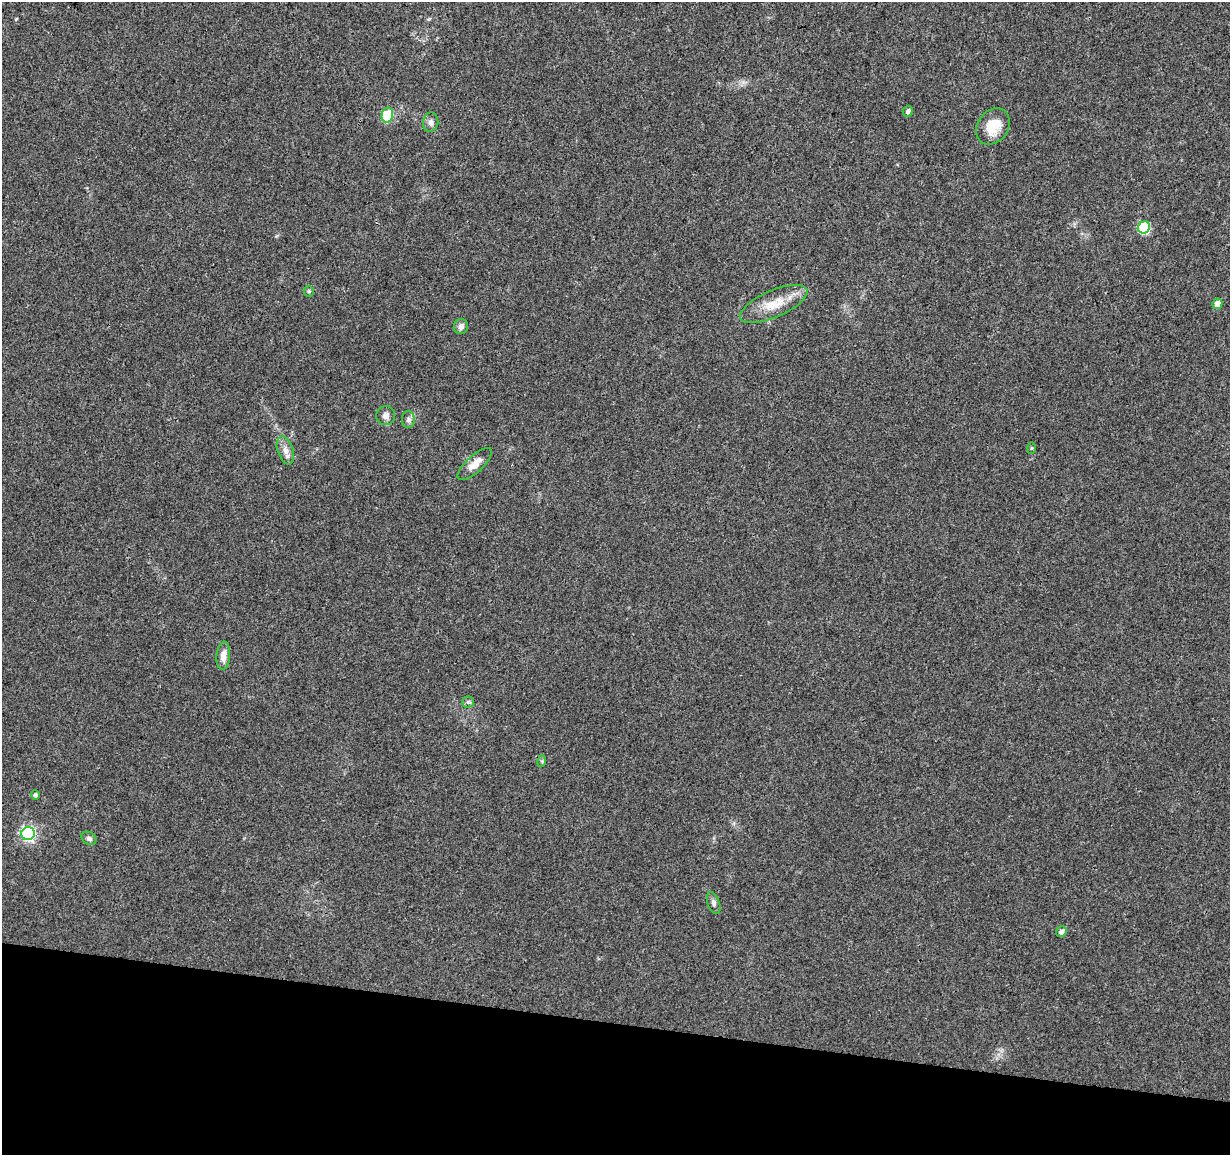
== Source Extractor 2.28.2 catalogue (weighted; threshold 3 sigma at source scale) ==
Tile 15 of 4 x 4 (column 3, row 4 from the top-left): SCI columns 2464-3691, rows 285-1437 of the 4918 x 5121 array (HDU 1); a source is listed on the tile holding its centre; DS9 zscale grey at full resolution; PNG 1232 x 1157 px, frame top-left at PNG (2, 2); each listed source drawn as its Kron ellipse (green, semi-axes under 4 px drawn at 4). Shown black and unused: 11% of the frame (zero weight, under 3 of 4 exposures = <1% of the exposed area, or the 3 px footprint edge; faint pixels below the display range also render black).
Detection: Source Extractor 2.28.2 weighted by HDU 2 'WHT'; one run over the whole footprint, this tile lists its part. Background 0.0277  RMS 0.0038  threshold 0.0169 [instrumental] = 3 sigma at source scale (4.5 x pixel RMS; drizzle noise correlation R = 1.50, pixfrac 1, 0.0396/0.0396 arcsec/px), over >= 5 px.
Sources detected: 22; all 22 listed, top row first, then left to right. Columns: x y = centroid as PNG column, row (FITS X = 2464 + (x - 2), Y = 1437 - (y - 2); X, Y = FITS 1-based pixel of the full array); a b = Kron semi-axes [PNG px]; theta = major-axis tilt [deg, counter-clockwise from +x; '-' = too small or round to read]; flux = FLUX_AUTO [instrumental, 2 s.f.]
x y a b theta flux
908 111 5 5 - 1.2
387 115 7 5 77 22
431 122 10 7 80 1.6
993 126 19 15 55 8.6
1144 227 6 5 - 32
309 291 5 5 - 0.52
774 304 36 13 24 9.1
1217 304 5 4 - 3.9
461 326 7 7 - 1.8
386 416 9 9 - 1.9
408 420 8 6 89 1.1
1031 448 6 4 88 0.39
285 450 15 7 -72 2.5
475 464 22 8 42 4.5
223 656 14 7 85 3.4
468 702 5 5 - 0.8
542 761 6 4 74 0.46
35 795 4 4 - 0.91
28 834 7 6 - 75
89 838 8 6 -33 1.2
714 903 11 6 -70 1.3
1061 932 6 4 49 1.7